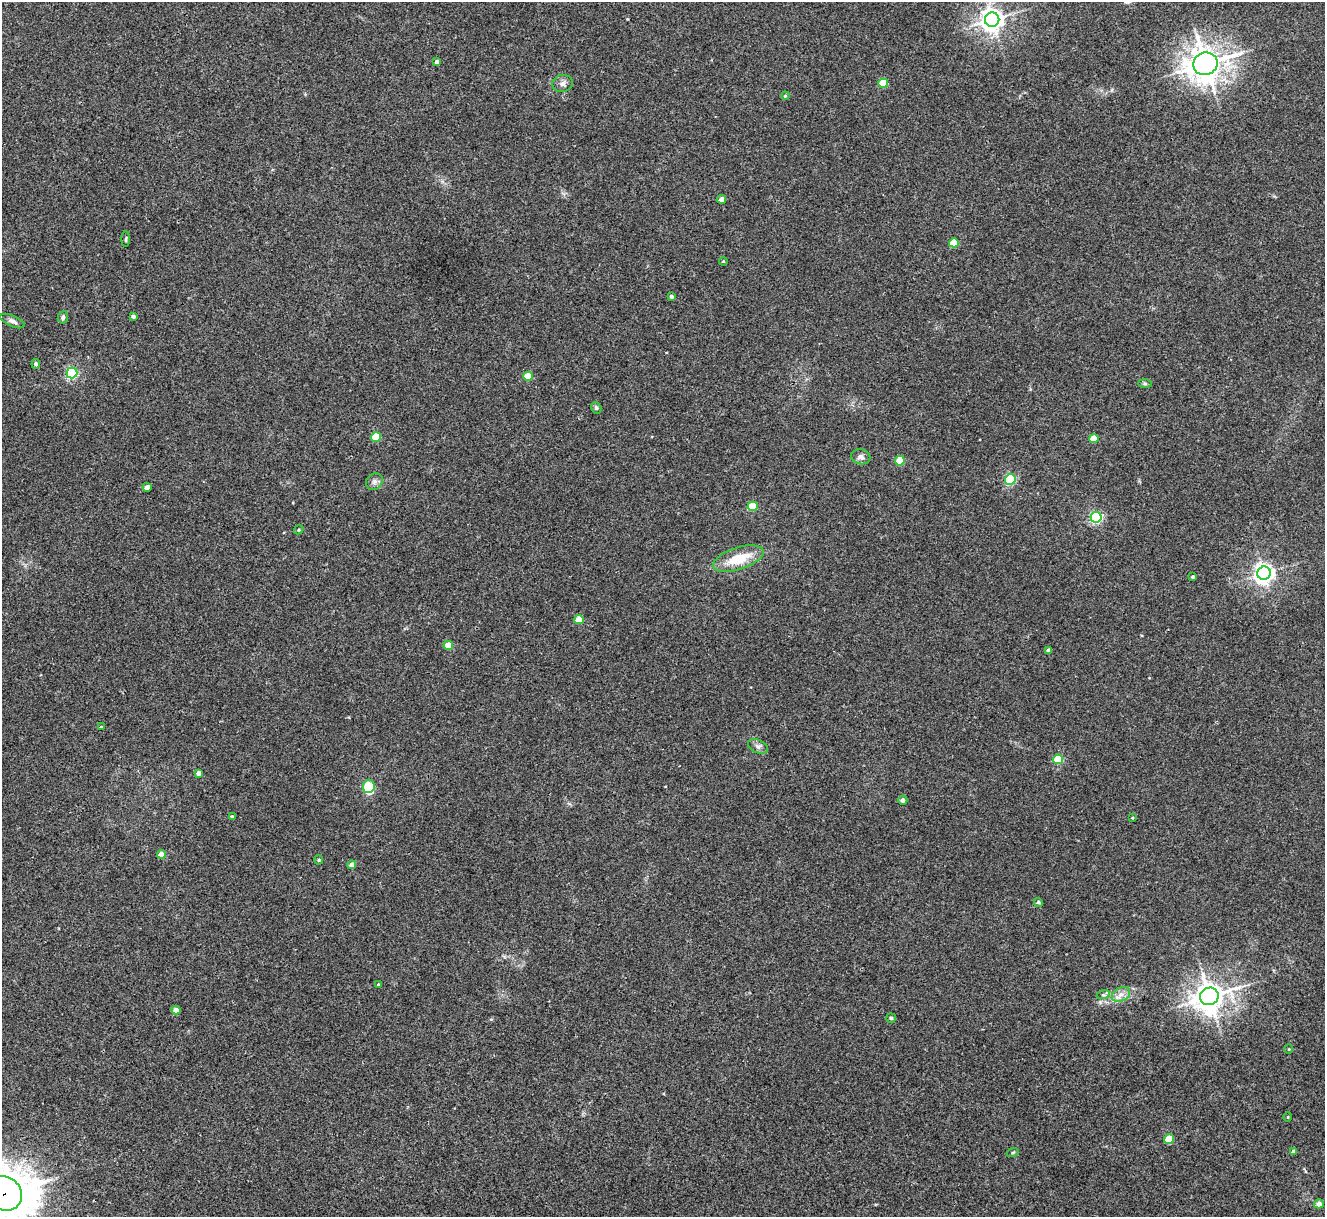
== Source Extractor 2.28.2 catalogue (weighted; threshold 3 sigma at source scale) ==
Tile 7 of 4 x 4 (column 3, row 2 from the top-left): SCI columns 2651-3973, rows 2705-3919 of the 5298 x 5285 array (HDU 1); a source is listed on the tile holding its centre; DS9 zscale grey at full resolution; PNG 1327 x 1219 px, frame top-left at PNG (2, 2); each listed source drawn as its Kron ellipse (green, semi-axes under 4 px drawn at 4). Shown black and unused: <1% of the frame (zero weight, under 3 of 4 exposures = <1% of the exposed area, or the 3 px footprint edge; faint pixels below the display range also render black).
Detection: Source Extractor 2.28.2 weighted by HDU 2 'WHT'; one run over the whole footprint, this tile lists its part. Background 0.035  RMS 0.0047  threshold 0.0211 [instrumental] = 3 sigma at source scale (4.5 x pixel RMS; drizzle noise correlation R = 1.50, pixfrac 1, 0.05/0.05 arcsec/px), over >= 5 px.
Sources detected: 61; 1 inside a brighter object's white glare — neither listed nor drawn; the other 60 listed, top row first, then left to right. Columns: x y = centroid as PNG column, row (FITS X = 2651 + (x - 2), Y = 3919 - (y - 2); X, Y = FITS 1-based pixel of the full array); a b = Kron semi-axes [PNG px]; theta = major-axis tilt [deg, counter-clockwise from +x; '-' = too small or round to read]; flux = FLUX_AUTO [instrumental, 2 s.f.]
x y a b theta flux
992 20 7 7 - 370
437 62 4 3 - 1.7
1205 64 12 11 - 630
563 83 10 8 14 2.2
883 83 5 4 - 14
785 96 4 3 - 0.39
722 199 4 4 - 3.5
126 239 8 3 90 0.56
954 243 5 4 - 13
723 261 4 3 - 0.4
671 296 4 3 - 1.1
133 316 4 4 - 1.4
63 317 6 5 - 1
12 321 13 5 -23 1.8
36 364 5 4 - 1
72 373 5 5 - 55
528 376 5 4 - 12
1145 383 6 4 -1 0.73
596 408 6 5 - 0.81
376 437 5 4 - 17
1094 439 5 4 - 9.3
861 457 10 7 -12 2
900 461 5 4 - 14
1010 479 5 5 - 42
374 482 9 7 44 1.7
147 487 4 4 - 3.9
752 506 5 4 - 18
1096 517 5 5 - 65
299 530 5 4 - 0.59
738 559 26 11 18 13
1264 573 7 6 - 240
1193 577 3 3 - 0.74
579 620 5 4 - 10
448 646 5 4 - 9.6
1049 650 4 3 - 1.4
101 727 3 3 - 0.54
758 747 10 6 -23 1.7
1058 759 5 4 - 14
199 773 4 4 - 2.5
369 786 6 5 - 26
903 800 4 4 - 1.8
232 817 3 3 - 0.79
1132 818 3 2 - 0.35
161 854 4 4 - 4.4
319 860 4 4 - 0.5
352 865 4 4 - 3
1038 902 4 4 - 0.87
378 985 3 3 - 0.46
1121 994 10 7 30 2.7
1103 995 7 4 17 0.94
1209 996 9 8 - 630
176 1010 4 4 - 4
891 1018 5 5 - 0.66
1289 1049 5 3 - 0.37
1288 1117 4 3 - 0.38
1169 1139 5 4 - 14
1293 1151 4 4 - 0.91
1013 1152 6 4 20 0.63
4 1194 18 16 -37 1500
1319 1204 5 4 - 2.4
Overlapping masked pixels (flux is a lower limit): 1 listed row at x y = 4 1194
Isophote crosses this tile's border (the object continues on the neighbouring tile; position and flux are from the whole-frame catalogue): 1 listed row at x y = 4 1194